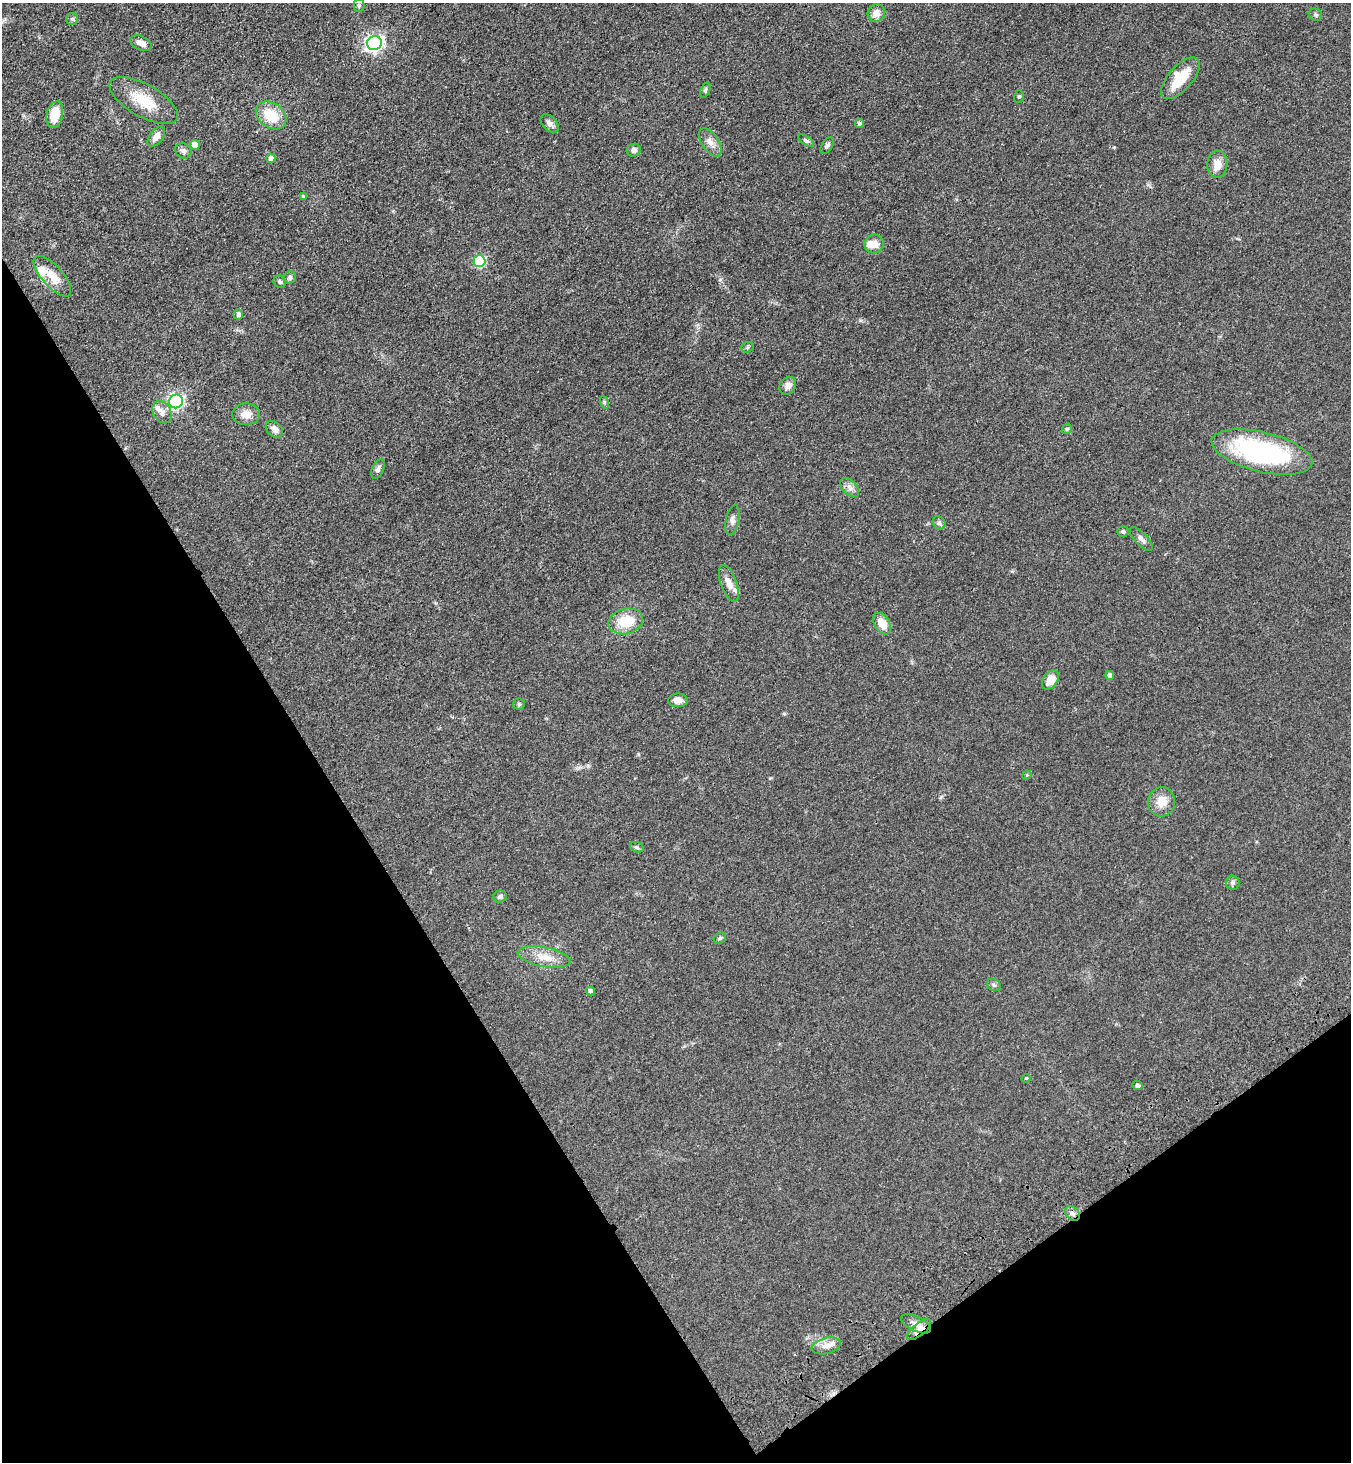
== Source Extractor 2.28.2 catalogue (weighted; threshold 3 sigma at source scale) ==
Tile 14 of 4 x 4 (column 2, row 4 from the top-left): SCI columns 1720-3068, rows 103-1562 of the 6001 x 6046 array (HDU 1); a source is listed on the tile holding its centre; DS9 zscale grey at full resolution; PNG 1353 x 1464 px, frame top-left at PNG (2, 3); each listed source drawn as its Kron ellipse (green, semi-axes under 4 px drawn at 4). Shown black and unused: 30% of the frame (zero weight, under 3 of 4 exposures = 6% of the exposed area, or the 3 px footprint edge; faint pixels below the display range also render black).
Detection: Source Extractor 2.28.2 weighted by HDU 2 'WHT'; one run over the whole footprint, this tile lists its part. Background 0.0589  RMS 0.006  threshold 0.0272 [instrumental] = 3 sigma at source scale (4.5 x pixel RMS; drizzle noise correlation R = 1.50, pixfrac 1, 0.05/0.05 arcsec/px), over >= 5 px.
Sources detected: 71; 1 inside a brighter object's white glare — neither listed nor drawn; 3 inside a brighter listed object's ellipse — not listed separately; the other 67 listed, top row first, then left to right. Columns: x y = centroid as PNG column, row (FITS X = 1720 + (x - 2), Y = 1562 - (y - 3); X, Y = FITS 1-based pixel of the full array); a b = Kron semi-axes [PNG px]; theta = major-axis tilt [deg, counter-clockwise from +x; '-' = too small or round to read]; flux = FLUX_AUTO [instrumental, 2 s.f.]
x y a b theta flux
359 5 6 5 - 0.94
876 13 9 8 - 4.3
1315 15 7 6 - 1.1
72 19 6 6 - 1.2
141 43 11 7 -25 3.7
374 43 7 7 - 200
1180 78 26 12 49 17
705 90 8 4 70 0.98
1019 96 6 5 - 0.92
144 100 38 16 -29 18
55 115 14 8 78 12
271 115 17 12 -36 16
860 123 4 4 - 1.5
550 124 11 6 -48 2.8
156 137 11 6 54 3.9
806 141 9 4 -33 1.1
710 142 16 8 -56 4.4
195 145 5 5 - 7.3
827 146 9 5 55 1.4
634 150 7 6 - 2.4
183 151 9 7 -30 1.9
271 158 5 4 - 2.5
1217 164 13 10 88 6.1
303 196 4 4 - 0.63
874 244 10 9 - 4.9
479 261 6 6 - 49
52 276 25 10 -48 10
290 278 6 6 - 1.6
280 282 6 5 - 1.2
238 314 5 5 - 2.1
747 347 6 5 - 1
788 386 9 8 - 3.4
176 401 7 6 - 160
604 402 6 4 -72 0.95
162 412 12 8 -59 3.3
246 414 14 11 -3 5.5
274 429 10 7 -40 3.2
1067 429 5 4 - 0.77
1262 452 51 19 -14 91
378 469 10 5 65 1.9
850 487 11 7 -46 2.7
732 520 15 6 78 2.7
939 523 7 6 - 1.3
1123 532 5 5 - 1.1
1141 539 15 6 -46 2.5
729 583 19 8 -70 5.4
626 621 17 12 15 15
882 624 11 7 -58 8.9
1110 675 4 4 - 2.2
1050 680 11 7 55 7.1
678 700 10 7 1 4.2
519 704 5 5 - 0.96
1027 775 5 4 - 0.56
1161 802 15 13 76 8.1
637 847 7 5 -21 0.96
1233 882 7 7 - 1.5
500 897 7 6 - 1.5
720 938 6 5 - 1.1
544 957 27 10 -10 8.8
994 985 7 6 - 1.3
590 991 4 4 - 2.8
1026 1078 4 4 - 0.55
1137 1086 5 4 - 1.9
1072 1213 8 6 -42 2.2
916 1324 16 7 -26 6.2
919 1330 15 6 39 6.5
826 1346 15 8 14 5
Overlapping masked pixels (flux is a lower limit): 2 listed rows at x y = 1072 1213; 919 1330